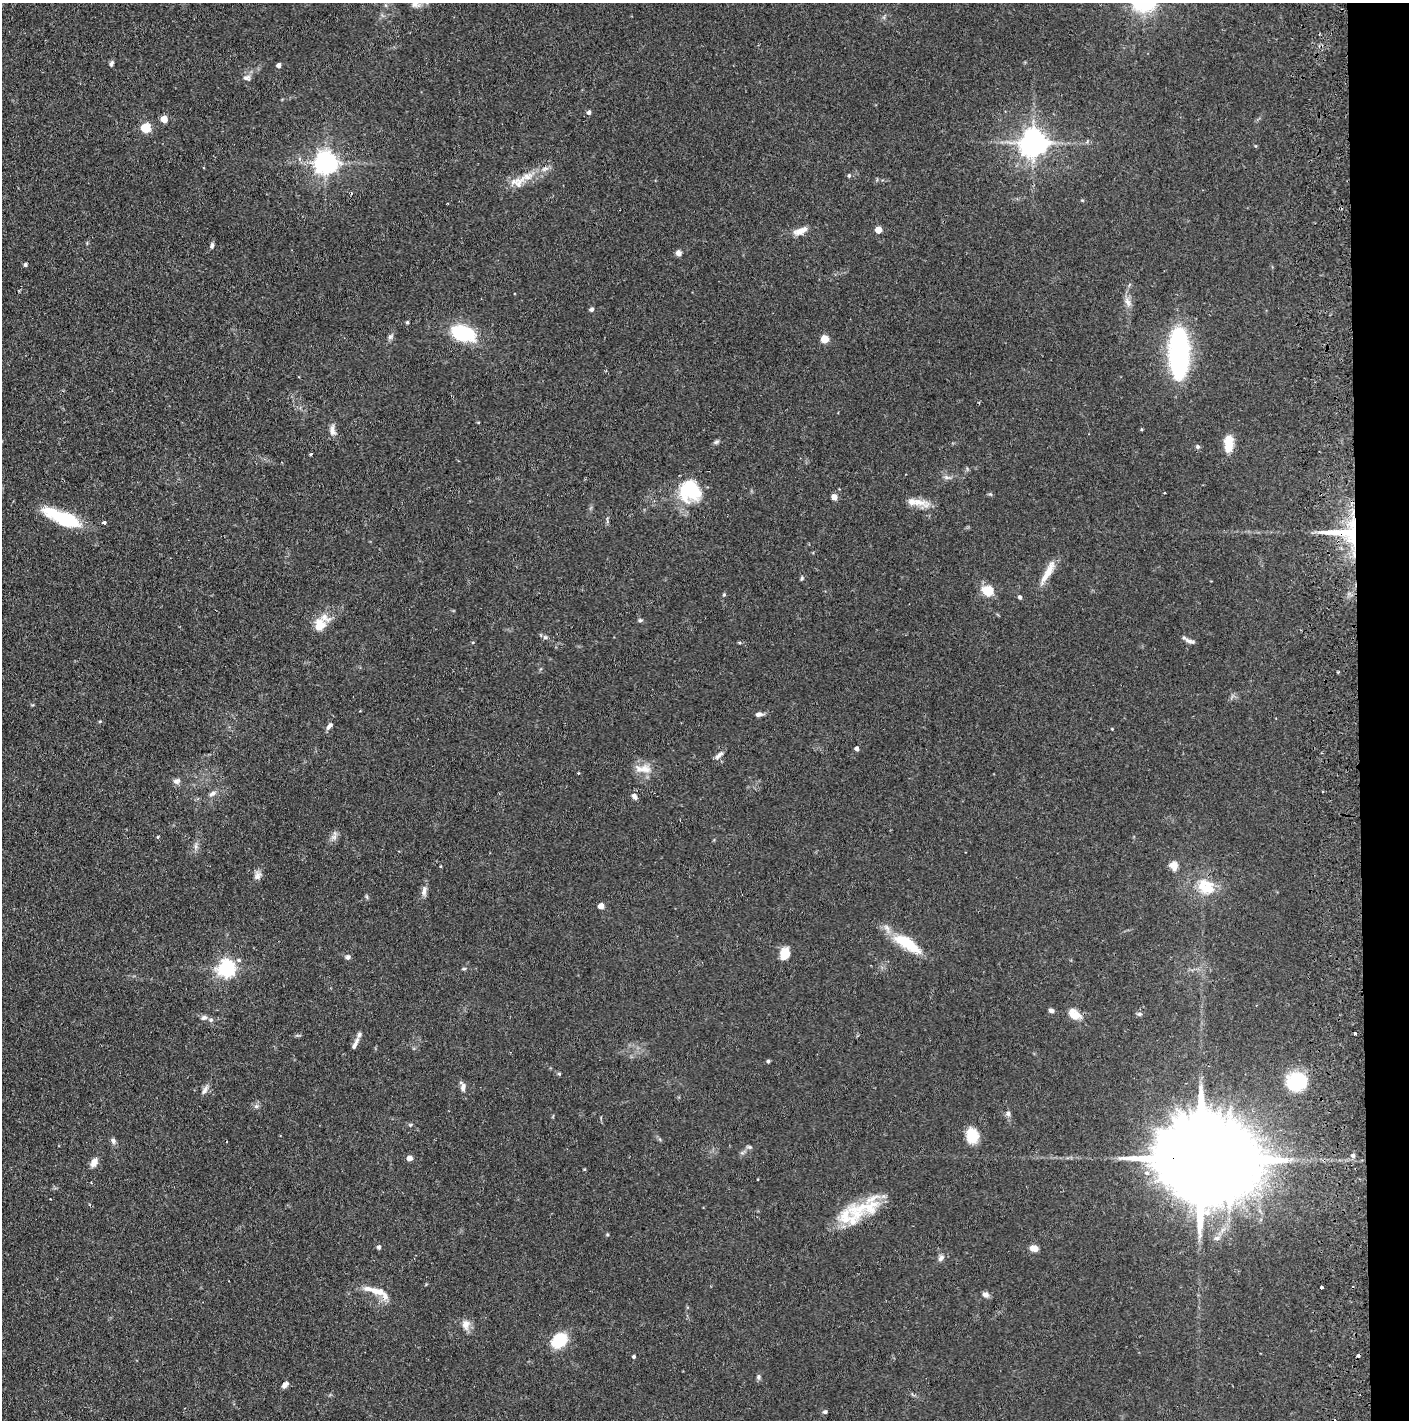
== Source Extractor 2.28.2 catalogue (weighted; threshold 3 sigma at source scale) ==
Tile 6 of 3 x 3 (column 3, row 2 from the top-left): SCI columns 2899-4305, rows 1421-2838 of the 4390 x 4257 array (HDU 1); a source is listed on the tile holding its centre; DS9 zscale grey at full resolution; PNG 1411 x 1422 px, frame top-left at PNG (2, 3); no overlay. Shown black and unused: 4% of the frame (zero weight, under 2 of 3 exposures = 3% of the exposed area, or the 3 px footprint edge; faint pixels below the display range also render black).
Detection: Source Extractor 2.28.2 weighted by HDU 2 'WHT'; one run over the whole footprint, this tile lists its part. Background 0.076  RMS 0.0055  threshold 0.025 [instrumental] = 3 sigma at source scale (4.5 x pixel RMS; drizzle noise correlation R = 1.50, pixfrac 1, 0.05/0.05 arcsec/px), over >= 5 px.
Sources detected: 121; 2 inside a brighter object's white glare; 1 cosmic-ray / hot-pixel residue — not listed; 9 inside a brighter listed object's ellipse — not listed separately; the other 109 listed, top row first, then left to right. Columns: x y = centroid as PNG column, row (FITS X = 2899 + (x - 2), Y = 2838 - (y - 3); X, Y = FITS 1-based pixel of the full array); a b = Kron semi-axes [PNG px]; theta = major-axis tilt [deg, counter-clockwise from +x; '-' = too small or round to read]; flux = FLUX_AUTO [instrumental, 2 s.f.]
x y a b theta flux
111 63 7 4 64 1.4
278 65 4 4 - 2.4
247 78 11 7 -5 2.1
589 112 5 5 - 1.4
164 119 5 5 - 9.3
146 128 5 5 - 33
1034 143 8 8 - 730
300 158 6 5 - 1.4
326 163 7 7 - 440
545 169 12 5 23 2.3
849 175 6 4 76 0.85
518 182 25 15 19 9.3
1082 200 5 3 - 0.48
878 230 5 5 - 9.6
800 231 21 8 21 4.9
212 245 7 4 79 1.1
678 253 6 6 - 2.3
25 265 4 4 - 1.1
1128 302 14 7 -70 3.4
591 309 5 4 - 1.5
407 322 4 3 - 0.79
463 333 22 13 -19 37
390 337 9 6 45 1.5
824 339 5 5 - 16
1179 362 50 18 87 77
333 431 15 7 -84 3.2
716 442 9 4 35 1.1
1228 444 19 9 88 10
1198 447 5 5 - 1
310 454 3 3 - 0.85
946 477 8 5 -7 1.6
690 491 26 24 -18 29
1164 493 3 2 - 0.48
834 497 5 5 - 3.7
918 502 33 9 -16 6.8
62 518 46 14 -23 30
104 522 4 3 - 1.5
1345 533 45 13 -5 31
1048 572 35 8 62 8.2
802 578 6 4 51 0.82
988 591 5 5 - 37
724 595 5 4 - 0.74
1020 597 5 4 - 1.2
640 620 6 5 - 0.89
319 625 16 14 76 8.5
545 637 6 6 - 1.2
1189 641 12 6 -26 2.1
759 714 8 5 1 2.1
100 721 5 3 - 0.56
329 726 10 5 49 1.9
1112 729 3 3 - 0.36
857 748 4 4 - 2.1
719 755 13 5 39 2
643 769 26 11 -4 7.1
578 773 4 3 - 0.42
176 781 10 7 11 2
213 793 12 5 28 2.1
634 796 8 6 -56 2.2
157 837 4 4 - 0.6
334 837 9 6 71 2.2
1174 865 11 9 8 4.1
257 876 12 8 -87 2.7
1206 887 22 18 -29 16
424 891 14 7 78 2.9
367 897 6 4 -71 0.73
601 906 4 4 - 5.9
907 944 39 13 -32 20
785 953 14 10 76 7
348 957 6 5 - 1.8
239 960 6 5 - 1.1
226 969 7 6 - 200
464 969 6 4 2 0.64
1051 1010 6 5 - 1.6
1140 1014 6 5 - 1.1
1075 1015 14 9 -33 7.8
204 1018 9 6 20 1.9
1355 1033 3 2 - 0.63
355 1044 19 5 66 2.7
768 1061 4 3 - 1.1
559 1074 5 4 - 0.66
1298 1081 17 14 2 34
464 1085 15 6 -47 2.1
205 1090 13 6 59 2.3
256 1106 7 6 - 1.4
1008 1114 7 6 - 1.7
410 1125 5 4 - 0.65
972 1135 17 13 -71 12
113 1141 8 6 -69 1.7
750 1147 8 4 0 0.93
1353 1156 5 5 - 1.6
409 1158 4 4 - 4.4
1200 1159 37 20 -4 14000
94 1162 10 7 67 4
584 1169 5 3 - 0.46
864 1209 56 21 16 28
607 1235 5 3 - 0.56
379 1247 5 4 - 1.3
1034 1248 7 5 -12 5.8
941 1258 10 6 56 2
1321 1287 3 3 - 1.3
368 1289 17 7 -12 3.9
985 1294 10 6 -14 2
385 1296 16 8 -57 4
466 1325 13 10 89 4.5
559 1340 14 11 44 22
634 1357 4 4 - 0.98
758 1377 8 6 81 1.2
285 1385 8 5 46 2.4
825 1412 6 5 - 1.1
Overlapping masked pixels (flux is a lower limit): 2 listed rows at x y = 1345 533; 1200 1159